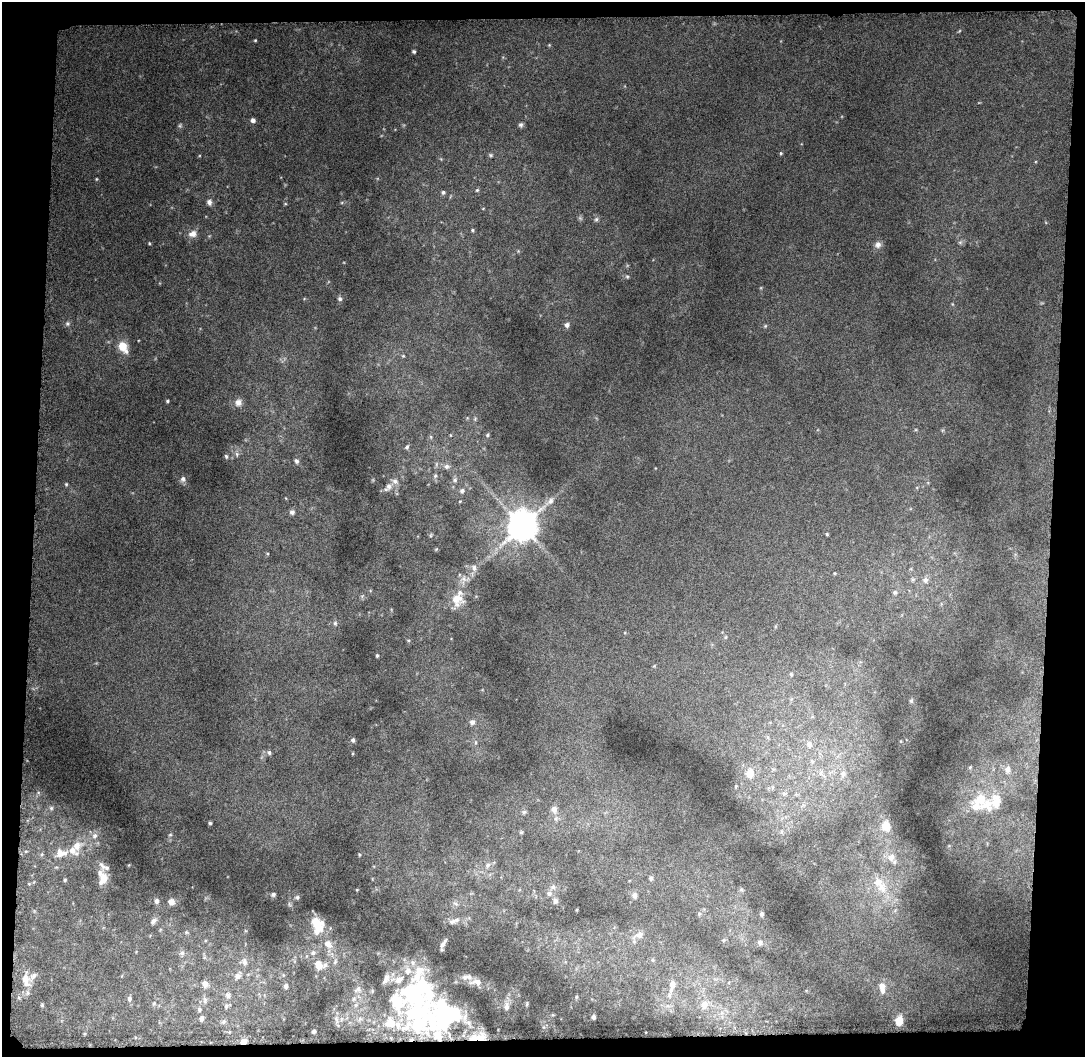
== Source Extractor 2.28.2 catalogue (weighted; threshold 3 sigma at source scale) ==
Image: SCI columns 6-1088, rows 48-1102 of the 1103 x 1157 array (HDU 1 of 3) = the unmasked area's bounding box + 8 px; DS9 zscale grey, full resolution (1 PNG px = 1 image px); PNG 1087 x 1059 px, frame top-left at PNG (2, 2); no overlay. Shown black and unused: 9% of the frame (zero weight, under 14 of 27 exposures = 5% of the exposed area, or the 3 px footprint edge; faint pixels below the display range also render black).
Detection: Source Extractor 2.28.2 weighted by HDU 2 'WHT'. Background 0.1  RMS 0.038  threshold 0.156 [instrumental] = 3 sigma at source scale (4.09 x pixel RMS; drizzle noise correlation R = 1.36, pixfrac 0.8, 0.0396/0.0396 arcsec/px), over >= 5 px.
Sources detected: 188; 4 too faint to see at this stretch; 4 inside a brighter object's white glare — not listed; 28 inside a brighter listed object's ellipse — not listed separately; the other 152 listed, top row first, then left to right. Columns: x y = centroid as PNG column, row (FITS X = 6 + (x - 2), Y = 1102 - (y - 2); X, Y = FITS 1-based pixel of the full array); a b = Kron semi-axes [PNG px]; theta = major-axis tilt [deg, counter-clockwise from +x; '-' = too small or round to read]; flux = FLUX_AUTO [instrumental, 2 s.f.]
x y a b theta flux
255 40 4 3 - 3.5
549 45 4 4 - 3
414 51 5 4 - 6.4
253 120 6 6 - 11
521 125 7 6 - 8.5
781 153 5 4 - 4.4
491 155 6 5 - 5.7
96 179 5 3 - 3.1
477 190 5 5 - 4.8
443 192 5 5 - 8.2
209 202 8 7 - 14
285 204 5 3 - 3.4
596 219 7 5 67 7.5
472 230 5 4 - 4.6
192 234 11 8 18 25
960 242 6 5 - 7.1
149 243 4 3 - 3.2
878 245 9 9 - 15
627 276 5 5 - 5.1
340 299 6 5 - 8
952 304 6 3 -71 3.6
67 324 6 6 - 7.3
567 325 6 6 - 13
765 326 5 4 - 4.3
123 347 13 9 -57 57
403 356 5 5 - 4.4
167 401 4 3 - 4.6
238 402 10 9 - 22
475 419 6 4 58 5.1
450 435 5 3 - 2.4
487 435 5 4 - 5.3
431 437 6 4 -72 4.4
407 447 6 4 58 7.2
237 454 7 5 -82 9.5
226 456 6 5 - 6.5
296 461 7 6 - 9.4
446 466 8 6 -5 13
435 476 7 5 73 7
183 479 8 7 - 13
455 480 7 6 - 8.5
66 484 5 4 - 4.3
389 486 10 8 51 20
462 491 7 6 - 11
460 501 4 3 - 2.8
550 501 14 7 45 23
292 512 7 7 - 11
522 526 9 8 - 8100
827 534 4 3 - 4.1
436 549 6 3 45 3.5
474 568 9 7 -61 16
464 579 11 10 - 22
913 579 7 7 - 9.5
925 580 9 9 - 19
895 592 7 6 - 9
362 596 6 4 46 5.6
457 599 18 15 -59 68
335 623 6 5 - 7.2
726 637 6 4 89 4.2
377 656 3 3 - 4.7
654 666 5 5 - 3.6
791 674 6 5 - 5.3
911 701 6 5 - 5.9
472 722 7 7 - 14
353 740 5 4 - 8
475 742 7 4 83 6.6
809 744 10 8 -70 22
269 752 6 5 - 8.4
970 767 5 4 - 4.6
1008 769 10 8 -88 28
821 772 10 5 64 12
750 773 9 8 - 46
843 774 9 8 - 17
736 786 5 3 - 3.1
784 793 8 6 1 10
980 799 18 16 32 110
51 808 6 5 - 5.6
554 809 8 8 - 18
524 812 6 5 - 5.9
210 823 4 4 - 5.5
886 826 8 7 - 55
521 832 5 4 - 4.4
782 832 6 4 -71 4.9
170 835 5 4 - 4.2
94 836 9 7 57 18
77 846 14 11 32 48
61 853 15 10 11 40
42 854 5 3 - 3.9
359 854 4 3 - 3.3
891 857 10 8 66 25
488 865 8 7 - 14
651 878 6 5 - 7.7
103 879 15 9 68 43
65 880 5 4 - 4.6
882 888 20 15 -61 87
357 890 3 2 - 2.3
549 893 8 7 - 15
273 894 6 5 - 7.9
635 896 7 6 - 16
297 897 6 5 - 6.8
156 901 6 6 - 14
555 901 7 6 - 11
171 902 6 6 - 28
289 904 7 4 -71 5.7
456 904 8 5 -31 9.1
762 914 5 4 - 7.1
456 920 11 8 12 18
153 921 10 7 52 15
316 922 17 9 -42 68
186 932 5 5 - 5.7
639 935 18 8 28 28
724 940 6 5 - 4.7
760 942 8 7 - 11
328 944 13 9 -50 30
442 945 11 6 49 15
182 953 8 6 58 11
313 953 8 7 - 12
204 957 6 5 - 6
653 960 6 4 -89 4.7
244 962 10 7 -80 16
335 962 8 5 64 8.1
318 965 10 8 -54 37
238 976 13 8 59 18
26 980 18 11 -77 57
477 982 16 8 0 32
205 984 9 7 -53 17
286 986 5 4 - 10
882 986 9 8 - 25
358 989 11 8 31 15
671 990 11 6 77 19
411 992 34 27 17 360
228 996 9 7 -66 16
576 997 6 4 90 4.6
354 998 7 4 19 6.4
129 999 6 5 - 9.7
205 1000 10 6 89 11
154 1003 6 5 - 6.1
42 1005 5 5 - 4.5
356 1005 6 5 - 7.7
704 1005 11 9 64 27
226 1006 8 6 65 9.2
506 1006 13 8 80 20
199 1009 7 5 -76 7.7
442 1016 34 27 -62 310
593 1017 5 4 - 9.7
202 1018 7 5 72 11
336 1019 11 4 -68 10
899 1021 5 5 - 150
223 1022 7 6 - 8.3
392 1023 12 8 -66 35
314 1031 3 3 - 7.2
479 1037 24 10 11 73
243 1041 7 5 17 25
Overlapping masked pixels (flux is a lower limit): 2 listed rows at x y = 479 1037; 243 1041
Unlisted compact peaks at least as high as the median listed source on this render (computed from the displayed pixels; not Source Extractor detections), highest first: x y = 38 793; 543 1027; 408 640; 761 288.